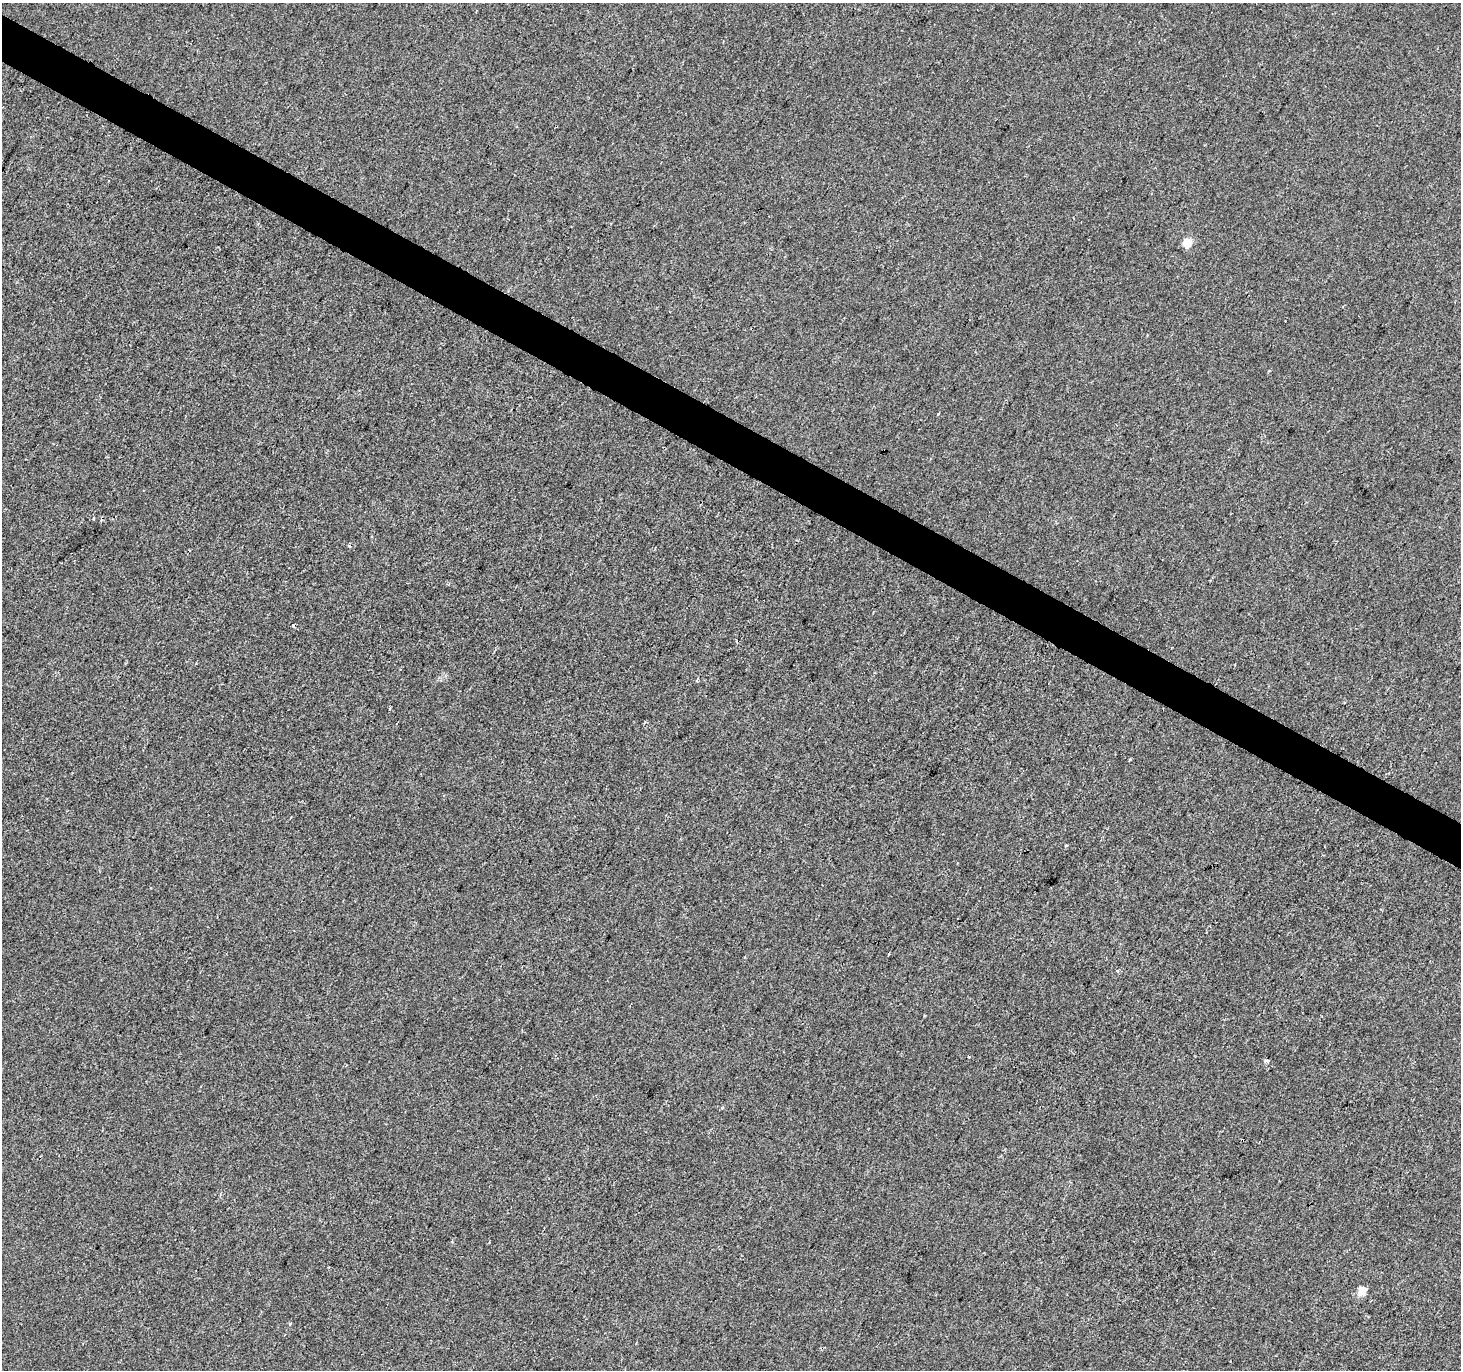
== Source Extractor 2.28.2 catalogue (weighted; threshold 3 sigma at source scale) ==
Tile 11 of 4 x 4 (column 3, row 3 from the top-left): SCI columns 2926-4384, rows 1628-2995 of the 5844 x 5924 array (HDU 1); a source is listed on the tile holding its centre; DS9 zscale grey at full resolution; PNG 1463 x 1372 px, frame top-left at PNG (2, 3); no overlay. Shown black and unused: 3% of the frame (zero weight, under 2 of 3 exposures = <1% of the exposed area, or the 3 px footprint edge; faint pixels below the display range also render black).
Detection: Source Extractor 2.28.2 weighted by HDU 2 'WHT'; one run over the whole footprint, this tile lists its part. Background -5.35e-04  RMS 0.0042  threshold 0.019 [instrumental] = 3 sigma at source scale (4.5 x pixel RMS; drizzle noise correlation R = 1.50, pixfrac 1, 0.0396/0.0396 arcsec/px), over >= 5 px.
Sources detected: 15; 2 cosmic-ray / hot-pixel residue — not listed; the other 13 listed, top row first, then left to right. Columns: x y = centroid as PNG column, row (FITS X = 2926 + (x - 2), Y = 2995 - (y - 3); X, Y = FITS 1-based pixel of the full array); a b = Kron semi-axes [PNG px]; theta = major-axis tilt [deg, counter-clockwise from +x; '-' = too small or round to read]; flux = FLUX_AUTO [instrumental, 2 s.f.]
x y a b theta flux
1187 243 5 5 - 15
938 414 3 3 - 1.6
93 519 4 3 - 0.77
350 546 3 3 - 1.2
293 626 4 3 - 2.3
698 679 4 3 - 0.54
1066 846 3 3 - 0.74
888 954 3 2 - 0.57
968 1057 3 3 - 3.1
1266 1061 6 4 2 0.99
1242 1140 3 3 - 0.87
1362 1291 6 5 - 11
290 1324 4 4 - 0.45
Overlapping masked pixels (flux is a lower limit): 1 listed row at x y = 1242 1140